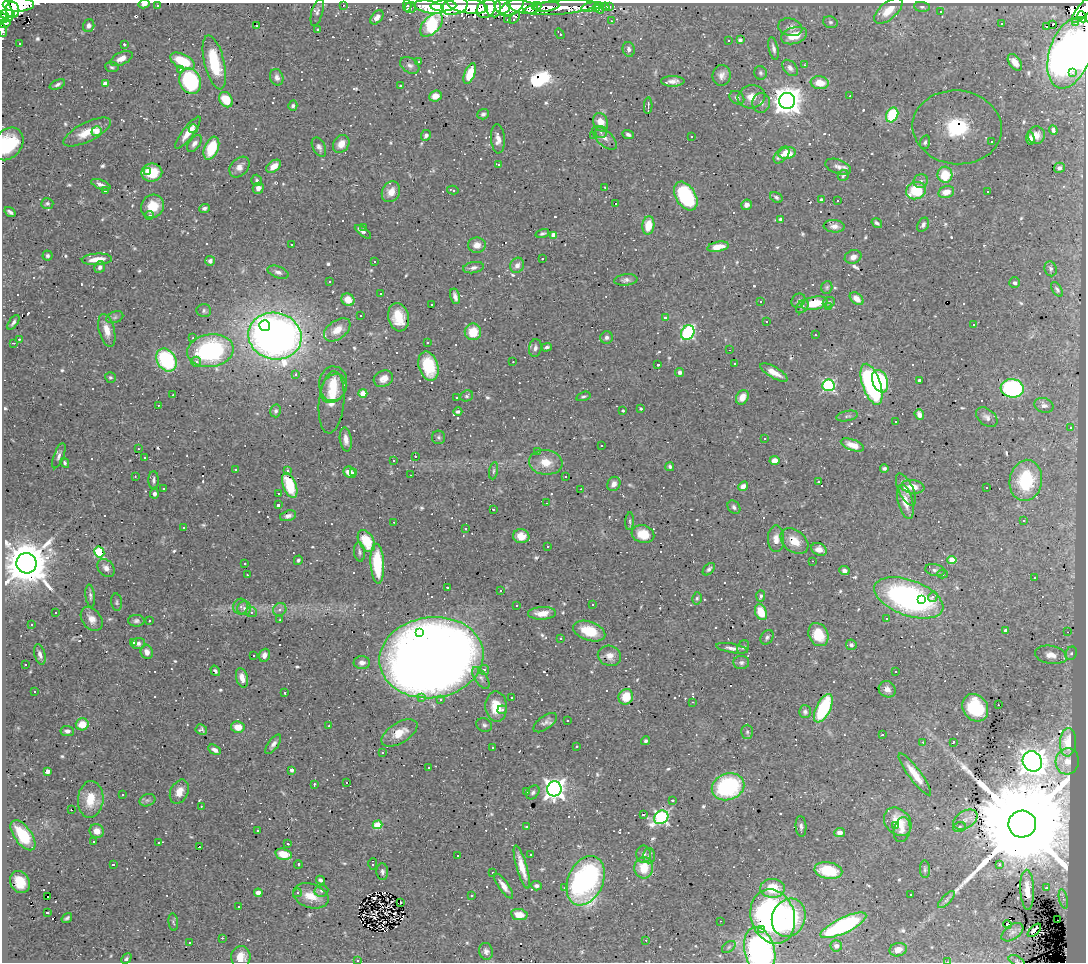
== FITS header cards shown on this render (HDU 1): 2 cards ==
NAXIS1  =                 1084
NAXIS2  =                  960

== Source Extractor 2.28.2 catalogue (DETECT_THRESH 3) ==
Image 1084 x 960 px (HDU 1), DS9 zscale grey, 1 PNG px = 1 image px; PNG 1088 x 964 px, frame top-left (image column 1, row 960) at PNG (2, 3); each listed source drawn as its Kron ellipse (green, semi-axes under 4 px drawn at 4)
Background 0.51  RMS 0.027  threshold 0.0817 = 3 sigma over >= 5 px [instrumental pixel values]
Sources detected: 818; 3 with non-positive FLUX_AUTO (blend fragments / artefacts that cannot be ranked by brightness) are neither listed nor drawn; of the other 815, the 500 brightest by FLUX_AUTO listed and drawn (315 fainter detections omitted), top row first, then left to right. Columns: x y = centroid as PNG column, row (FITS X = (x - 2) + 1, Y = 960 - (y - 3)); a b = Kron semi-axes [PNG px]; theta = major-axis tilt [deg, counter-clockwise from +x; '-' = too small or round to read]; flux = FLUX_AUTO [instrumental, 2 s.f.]
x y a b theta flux
144 4 5 3 - 6.9
18 5 16 7 1 780
343 5 3 2 - 14
157 6 3 3 - 43
407 6 6 3 88 7.4
443 6 13 5 3 400
455 6 13 8 16 800
468 6 20 7 -9 480
493 6 11 8 -75 190
503 6 8 7 - 110
537 6 5 3 - 72
609 6 3 3 - 29
410 7 6 5 - 4.9
429 7 15 6 -11 190
511 7 13 6 27 350
523 7 15 6 -12 340
546 7 13 5 7 200
560 7 37 7 5 120
590 7 9 4 13 6.4
605 7 4 3 - 7.6
922 7 8 5 -8 4.1
4 8 14 7 -65 760
600 8 6 4 -69 6.8
486 9 10 8 48 140
597 9 4 3 - 5.8
13 10 8 6 -76 380
1083 10 16 6 52 200
888 11 17 8 41 30
317 12 14 5 74 7
941 12 3 3 - 19
6 14 9 4 3 220
377 17 8 5 50 11
1082 17 6 5 - 83
3 18 6 4 -41 7.4
514 18 7 3 55 33
508 20 3 3 - 21
611 21 3 2 - 4.4
830 22 7 5 -15 4.1
1076 22 4 3 - 63
4 23 6 4 16 99
1002 23 3 3 - 23
1053 24 3 3 - 330
432 25 14 8 47 240
89 26 6 5 - 7.7
257 26 3 3 - 19
1046 26 3 3 - 210
790 27 12 8 -14 8.8
317 29 3 3 - 32
3 30 6 2 -83 4.1
560 34 5 3 - 6
794 36 13 8 17 30
740 40 4 4 - 4.2
729 41 3 3 - 170
19 43 3 3 - 6.1
124 44 3 3 - 31
773 48 11 5 -78 6.7
629 49 7 6 - 6.4
1070 53 37 20 71 1400
121 58 12 6 24 15
183 61 13 7 -26 75
214 62 27 10 -76 100
419 62 3 2 - 3.7
1015 62 9 5 -55 11
410 65 10 7 -34 7.1
804 65 3 2 - 3.3
112 67 7 5 -7 3.3
790 68 9 6 -48 8.7
181 70 3 3 - 5.7
760 73 7 6 - 4.4
1072 73 3 3 - 19
470 74 11 5 68 42
721 75 10 9 - 12
277 77 8 6 -74 7.7
190 81 13 10 -70 190
673 81 12 5 0 12
820 83 9 6 -8 29
57 84 8 4 23 5.8
105 84 4 4 - 15
401 86 3 3 - 29
435 96 6 5 - 14
850 96 3 2 - 5.2
751 97 14 11 14 20
737 98 8 6 -36 6.8
226 100 8 6 -57 44
787 101 8 8 - 2800
761 103 9 9 - 8.5
293 106 5 4 - 4.9
648 106 8 2 88 4.6
483 114 6 5 - 4.8
892 115 8 5 63 96
601 122 9 7 -65 22
957 127 44 37 -7 28
193 129 4 3 - 4.6
1053 130 5 4 - 5.1
97 131 5 4 - 23
87 132 26 9 27 39
601 132 6 6 - 4.8
188 133 20 5 53 26
628 134 6 4 -22 4.8
426 135 6 5 - 6
593 135 3 3 - 4
1036 135 8 8 - 13
691 136 3 3 - 8.8
604 138 15 7 -43 12
498 139 15 7 -86 14
1030 139 6 4 -88 7.7
992 141 3 3 - 37
925 142 7 5 73 4
194 143 9 5 53 8.6
8 144 18 13 52 92
341 144 9 7 53 19
319 147 10 6 -62 6.5
211 148 12 7 67 73
787 153 8 6 9 41
782 155 10 6 49 11
498 164 3 3 - 3.4
274 166 8 5 37 20
239 167 12 8 47 13
838 167 13 7 -19 11
1059 168 5 5 - 6.1
147 171 3 2 - 5.5
152 173 10 9 - 54
843 175 6 5 - 4.4
945 175 8 7 - 50
257 180 6 5 - 4.3
921 181 7 6 - 6.3
101 185 10 4 -21 9.6
605 187 3 3 - 4.4
258 188 5 5 - 11
453 190 6 3 -14 3.7
105 191 3 3 - 12
916 191 10 8 22 78
988 191 3 3 - 70
391 192 11 8 61 18
946 192 8 5 14 16
686 196 16 10 -58 180
776 197 7 4 -33 4.6
821 200 4 4 - 4.6
838 201 3 3 - 150
615 203 3 3 - 410
47 204 6 5 - 4.8
747 205 5 5 - 9.3
153 206 12 11 - 38
204 209 5 4 - 6.1
10 212 6 3 -34 5.3
149 215 4 4 - 4.2
780 219 3 3 - 5.2
877 223 6 3 -35 4.5
923 225 7 5 62 6.4
648 226 9 6 82 34
834 226 10 6 -5 10
364 227 3 2 - 5
363 232 10 3 -37 7.5
542 233 7 3 17 3.5
553 235 4 4 - 21
292 244 3 2 - 4.7
477 245 9 7 -1 16
718 247 11 5 10 24
47 256 5 5 - 4.2
853 257 8 6 22 12
97 259 15 5 3 27
542 259 3 3 - 32
210 261 5 5 - 7
374 262 3 3 - 20
517 265 8 6 65 10
100 267 6 5 - 6
473 268 10 5 11 7.2
1051 269 7 6 - 4.9
278 272 11 5 -21 7.1
626 280 12 5 5 7.1
330 282 3 3 - 92
1015 283 5 5 - 5.6
827 287 6 5 - 3.3
1057 289 8 4 -59 4.4
381 293 3 3 - 29
455 296 8 5 -77 9.1
857 299 8 5 -40 16
348 300 7 6 - 25
761 301 3 3 - 71
798 301 7 6 - 4.7
829 302 6 5 - 3.9
814 303 13 6 11 52
432 304 3 3 - 8.8
802 306 7 5 51 4.4
829 306 3 3 - 6.4
204 311 7 6 - 4.9
361 315 3 3 - 5.4
115 317 9 5 19 4.3
398 317 14 10 -76 48
665 317 3 3 - 54
767 321 3 3 - 34
13 322 8 4 56 5.3
974 324 3 3 - 36
265 326 5 5 - 240
107 330 17 7 -76 19
337 330 15 9 36 27
473 332 8 8 - 42
688 333 8 6 59 300
815 335 3 2 - 3.7
275 336 27 23 -12 1400
606 337 6 6 - 6
193 338 3 2 - 6.4
19 339 3 2 - 7.3
427 342 3 3 - 3.9
14 343 3 2 - 17
547 347 5 4 - 4.1
535 348 9 6 79 6.9
729 350 3 2 - 24
210 351 23 16 9 300
166 360 12 9 -58 200
196 362 5 5 - 6.1
513 362 3 2 - 4
734 363 3 3 - 3.6
658 365 3 3 - 5.2
428 366 15 9 -75 73
680 372 4 4 - 7
774 372 15 5 -30 22
296 375 3 3 - 33
110 377 5 5 - 3.4
383 379 10 7 26 15
919 380 3 3 - 4.7
880 381 11 7 -69 140
333 384 17 14 84 37
872 384 21 9 -71 330
828 385 6 6 - 280
1012 388 11 9 -6 290
333 389 15 12 58 32
363 393 4 4 - 44
173 395 3 3 - 3.7
467 396 6 5 - 3.4
583 396 7 4 16 3.7
742 397 8 6 62 19
457 398 3 3 - 11
332 402 31 12 85 33
158 405 3 2 - 6.3
1044 405 10 7 -22 8.5
641 409 3 3 - 210
276 411 6 5 - 4.8
623 411 3 3 - 590
458 412 4 4 - 4.6
919 414 5 4 - 9.3
847 416 11 5 12 4.5
987 417 12 8 -39 8.7
896 421 3 3 - 9.2
1070 428 3 3 - 43
438 437 7 6 - 4
764 438 3 3 - 5.7
346 439 12 6 -82 11
852 445 12 5 -21 23
601 446 3 3 - 3.7
138 449 3 3 - 3.3
538 451 3 2 - 5.1
59 456 13 5 69 6.9
415 456 3 3 - 9.3
144 457 3 3 - 7.8
774 460 5 4 - 14
394 461 3 3 - 45
546 462 17 12 -7 30
65 463 5 4 - 3.5
670 467 4 4 - 3.9
884 468 4 3 - 3.5
235 469 3 3 - 8.1
287 470 4 3 - 5.5
494 471 9 4 80 4.3
350 472 6 5 - 18
354 473 4 3 - 14
411 475 3 2 - 14
135 477 3 3 - 4
565 477 3 3 - 19
154 480 9 5 90 5.9
1026 480 21 16 80 110
819 482 3 3 - 13
614 484 7 6 - 9.5
290 485 13 6 -69 76
743 486 5 4 - 7.5
913 487 12 6 -7 22
986 487 3 3 - 330
164 488 3 3 - 7.9
581 489 3 2 - 21
906 490 17 7 -65 16
279 493 3 3 - 90
154 494 5 4 - 5.5
905 502 17 7 -76 24
547 503 3 2 - 12
279 504 3 3 - 68
734 507 7 5 -49 5.4
493 509 3 2 - 12
288 516 8 5 17 7.6
1024 520 3 3 - 6
630 521 9 3 87 3.6
394 522 3 2 - 5
184 527 3 3 - 8.8
465 528 3 3 - 9.4
643 534 11 8 -15 39
521 536 8 7 - 22
776 539 13 8 -90 17
366 541 12 7 -60 58
794 541 16 11 -39 29
548 546 3 3 - 4.6
819 549 8 6 -26 11
99 552 6 5 - 130
360 552 9 5 -85 5.1
298 560 5 4 - 3.5
952 560 4 4 - 64
812 561 3 2 - 5
26 563 10 10 - 9900
245 563 3 3 - 5.8
377 564 20 6 -87 93
106 568 10 7 -48 11
709 569 7 4 47 4.6
935 570 10 6 -12 5.5
844 571 5 4 - 7.4
943 574 5 4 - 3.8
247 575 3 2 - 3.8
1034 578 3 3 - 26
447 587 4 3 - 12
501 590 3 3 - 26
90 596 11 4 -83 5.3
761 596 5 4 - 4
933 597 5 4 - 9.3
697 598 6 5 - 3.9
909 598 36 17 -20 490
921 599 3 3 - 54
117 602 9 5 -83 3.9
517 605 3 3 - 42
592 605 3 3 - 39
241 607 8 7 - 7.3
244 608 7 6 - 7
280 610 7 6 - 7.5
55 612 3 3 - 80
251 612 5 5 - 5.4
761 612 8 5 -66 43
542 613 14 6 2 21
886 618 3 3 - 31
92 619 13 9 -52 17
280 620 3 2 - 3.5
136 621 8 6 -2 5.5
149 621 3 3 - 6.2
31 624 3 3 - 13
1006 630 4 3 - 6.6
589 631 17 9 -19 51
420 632 3 3 - 75
1068 632 3 2 - 53
818 635 12 9 -63 43
767 637 8 6 59 4.9
561 638 3 3 - 3.8
133 642 3 3 - 14
138 643 7 5 10 5.5
851 645 5 5 - 5.1
743 647 7 5 59 4.6
732 648 16 4 -10 9.9
147 652 7 6 - 11
1071 653 7 5 67 4.4
40 654 10 5 -75 8.4
253 655 3 2 - 3.6
264 655 6 5 - 9
1051 655 16 9 -10 19
609 656 12 10 -20 13
431 658 52 40 7 3700
362 663 8 6 -1 8.1
741 663 8 6 1 5.3
25 665 3 3 - 11
484 670 5 5 - 4.4
215 671 5 4 - 4.2
896 671 3 3 - 4.4
242 678 10 5 -74 16
481 678 12 6 -56 7.7
887 689 9 7 -37 11
35 692 3 3 - 44
285 693 3 3 - 1200
421 697 3 3 - 48
626 697 8 7 - 34
512 698 3 3 - 14
440 699 4 4 - 4.9
692 702 3 2 - 7.8
998 705 3 2 - 5.4
496 707 15 11 -87 45
823 708 15 7 63 140
975 708 14 12 -55 98
502 710 5 3 - 4.2
805 712 6 6 - 5.3
567 720 3 3 - 200
545 723 14 6 36 8.7
82 724 6 6 - 29
484 725 8 6 -23 5.3
329 726 3 2 - 4.9
238 727 7 6 - 21
201 729 6 5 - 4.9
67 731 7 5 -7 7.6
747 732 7 6 - 4.2
399 733 20 10 31 32
882 735 3 3 - 34
646 741 4 4 - 3.4
923 742 3 2 - 3.6
953 742 3 3 - 14
1068 742 14 8 86 28
273 744 11 5 53 7.6
577 746 3 3 - 9.7
493 748 3 3 - 11
215 750 7 4 -29 9
382 753 3 2 - 3.4
1032 761 10 9 - 2900
1067 761 13 11 76 18
429 767 3 3 - 4.9
292 770 4 3 - 5.2
48 771 4 4 - 16
915 774 26 6 -53 31
347 782 3 3 - 54
314 784 3 3 - 19
728 787 16 13 20 220
554 789 7 7 - 1200
179 792 12 8 64 20
527 792 3 3 - 15
533 792 8 5 49 5.3
122 795 3 3 - 6.8
91 799 18 13 86 47
147 800 8 6 19 5.4
672 800 3 3 - 15
201 806 3 2 - 4.7
71 810 3 2 - 4.2
643 814 3 3 - 1200
661 817 7 6 - 400
965 820 13 8 32 14
898 822 15 12 -49 44
1022 824 14 13 - 96000
378 825 5 4 - 78
895 825 4 3 - 7.2
801 826 10 5 -86 6.1
527 827 3 3 - 4.3
959 827 6 5 - 3.8
902 830 12 8 78 13
97 831 7 7 - 15
258 831 3 3 - 4.6
840 833 5 4 - 11
23 835 17 8 -54 66
93 841 3 3 - 25
158 843 3 3 - 25
288 844 3 3 - 53
199 847 3 3 - 36
283 854 8 5 -13 26
531 854 3 3 - 280
644 854 9 7 90 7.7
457 856 3 3 - 8.9
649 856 7 6 - 5.3
298 864 4 3 - 17
373 864 5 3 - 4.5
113 865 3 3 - 220
999 865 3 3 - 78
522 867 23 5 -74 28
644 868 10 9 - 42
925 869 9 5 -87 3.8
828 871 14 8 -10 66
382 872 8 6 -88 6
493 873 3 3 - 14
320 880 5 3 - 4.8
586 881 26 17 66 450
20 882 11 9 -61 33
504 886 14 5 -55 14
536 886 5 4 - 5.3
565 888 4 3 - 4.1
772 888 12 9 -3 56
1047 888 3 3 - 17
1027 890 20 7 -88 26
321 891 7 5 9 5.2
258 893 4 4 - 17
297 893 4 4 - 3.8
911 894 3 3 - 6.4
472 895 3 3 - 21
311 896 18 12 -18 36
48 897 3 2 - 13
1063 899 10 4 -77 5.9
946 900 11 4 46 5.2
401 902 3 2 - 3.4
239 907 3 3 - 47
47 913 3 3 - 15
519 915 8 5 -9 26
773 916 27 22 -72 480
67 918 5 3 - 3.5
789 918 19 16 68 140
1057 920 3 2 - 8.6
720 921 3 2 - 8.7
173 922 8 4 -82 3.5
1007 924 4 4 - 26
843 925 25 7 25 270
762 929 4 3 - 11
1034 930 8 4 45 7.2
1012 932 12 7 35 7.1
222 938 3 2 - 17
646 940 3 2 - 5
190 942 3 3 - 43
836 946 6 6 - 6.1
729 947 8 5 37 3.6
898 950 9 6 15 14
486 951 8 7 - 7.3
760 951 24 15 -77 550
241 957 11 9 87 21
126 959 6 4 44 3.5
358 961 3 3 - 41
1017 961 8 4 -27 3.4
947 962 3 2 - 8
At the frame edge (FLAGS 8, measured only in part): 13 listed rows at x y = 144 4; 18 5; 4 8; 1083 10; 3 18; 4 23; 3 30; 1070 53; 8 144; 760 951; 358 961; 1017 961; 947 962
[315 fainter detections neither listed nor drawn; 3 non-positive-flux detections neither listed nor drawn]